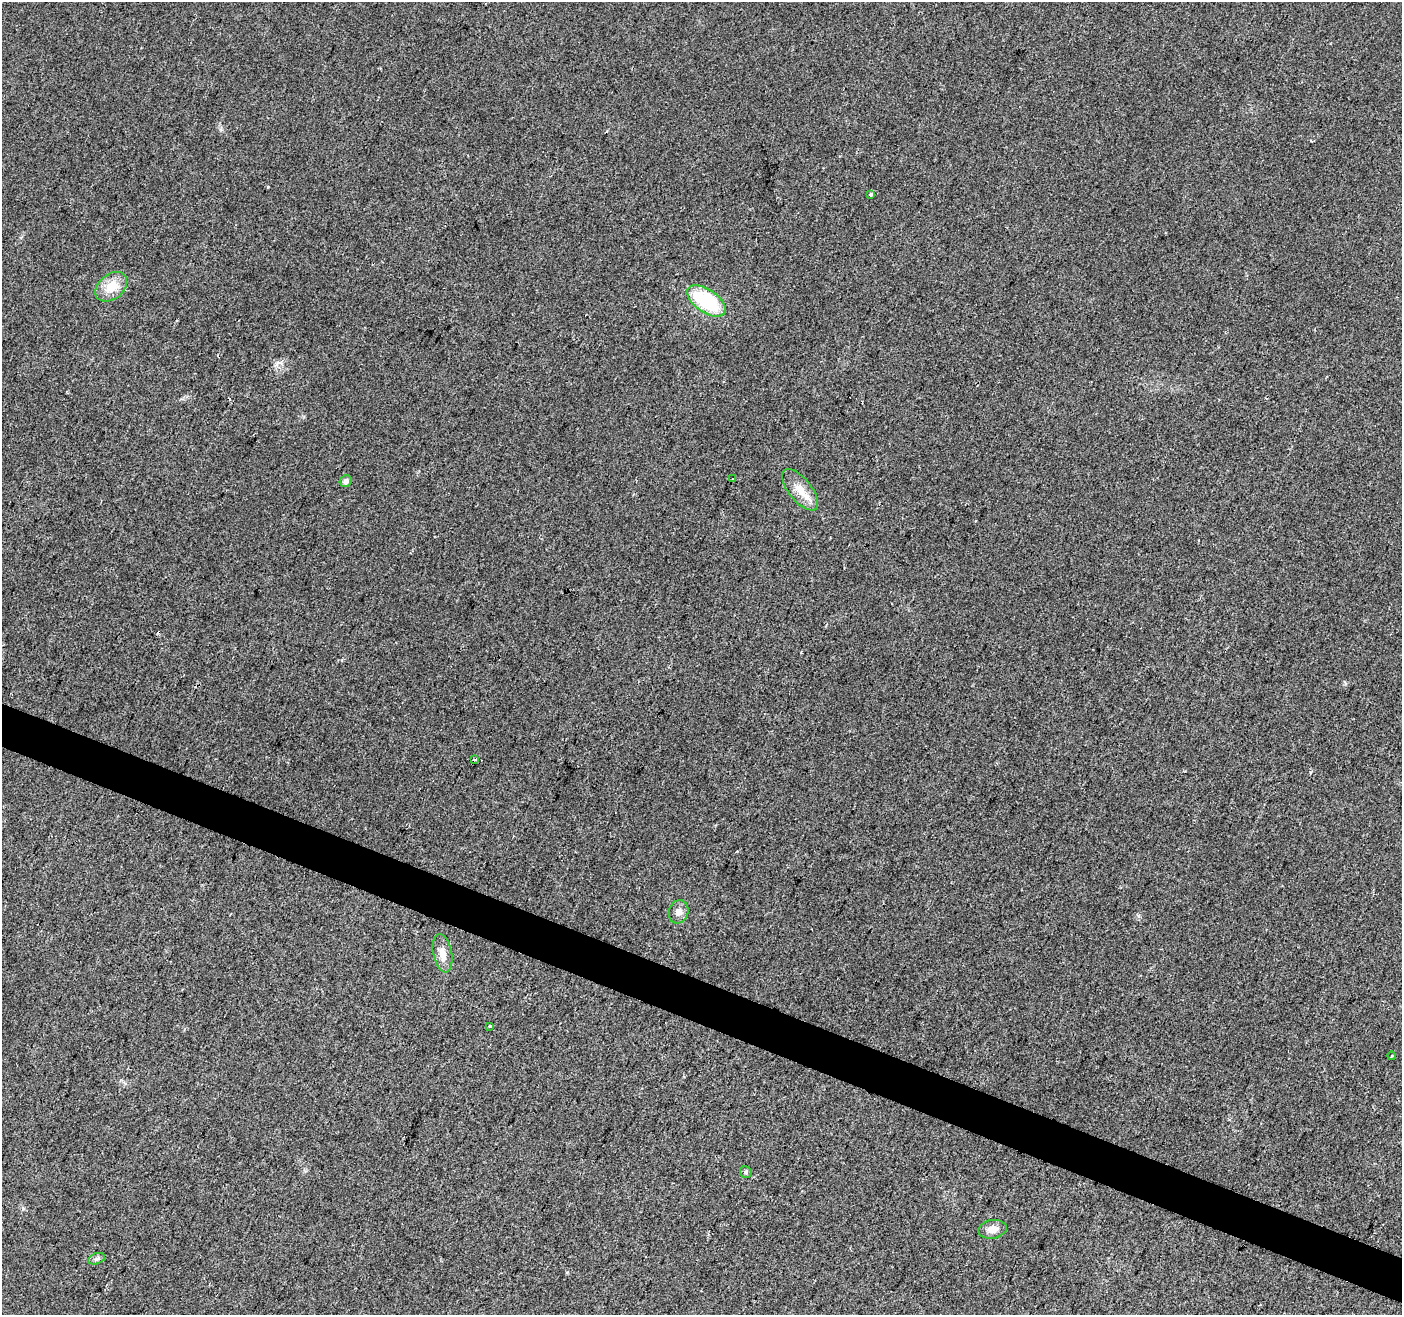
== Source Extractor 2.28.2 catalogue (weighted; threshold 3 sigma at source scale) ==
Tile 6 of 4 x 4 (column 2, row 2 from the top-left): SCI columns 1401-2800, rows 2834-4146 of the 5607 x 5732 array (HDU 1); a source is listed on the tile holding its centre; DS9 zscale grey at full resolution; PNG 1404 x 1317 px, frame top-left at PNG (2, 2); each listed source drawn as its Kron ellipse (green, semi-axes under 4 px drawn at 4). Shown black and unused: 3% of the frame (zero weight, under 2 of 3 exposures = <1% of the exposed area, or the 3 px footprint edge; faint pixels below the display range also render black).
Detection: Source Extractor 2.28.2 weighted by HDU 2 'WHT'; one run over the whole footprint, this tile lists its part. Background 0.0354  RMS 0.0068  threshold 0.0305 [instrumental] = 3 sigma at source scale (4.5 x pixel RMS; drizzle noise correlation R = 1.50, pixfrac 1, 0.0396/0.0396 arcsec/px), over >= 5 px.
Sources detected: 16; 2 cosmic-ray / hot-pixel residue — neither listed nor drawn; the other 14 listed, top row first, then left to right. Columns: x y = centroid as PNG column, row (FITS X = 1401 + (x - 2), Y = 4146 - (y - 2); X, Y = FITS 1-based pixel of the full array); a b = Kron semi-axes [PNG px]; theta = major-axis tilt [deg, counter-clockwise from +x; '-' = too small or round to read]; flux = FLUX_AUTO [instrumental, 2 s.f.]
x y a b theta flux
871 194 3 3 - 3.4
111 287 18 12 40 12
706 301 22 11 -34 46
733 478 4 2 - 0.51
346 481 6 5 - 3
800 490 25 11 -51 11
474 759 3 3 - 2.7
678 912 12 9 70 4.1
442 953 19 9 -79 6.2
490 1026 3 3 - 1.9
1391 1056 4 3 - 0.61
746 1172 6 5 - 1.4
993 1229 14 9 9 5.4
97 1259 9 5 20 1.7